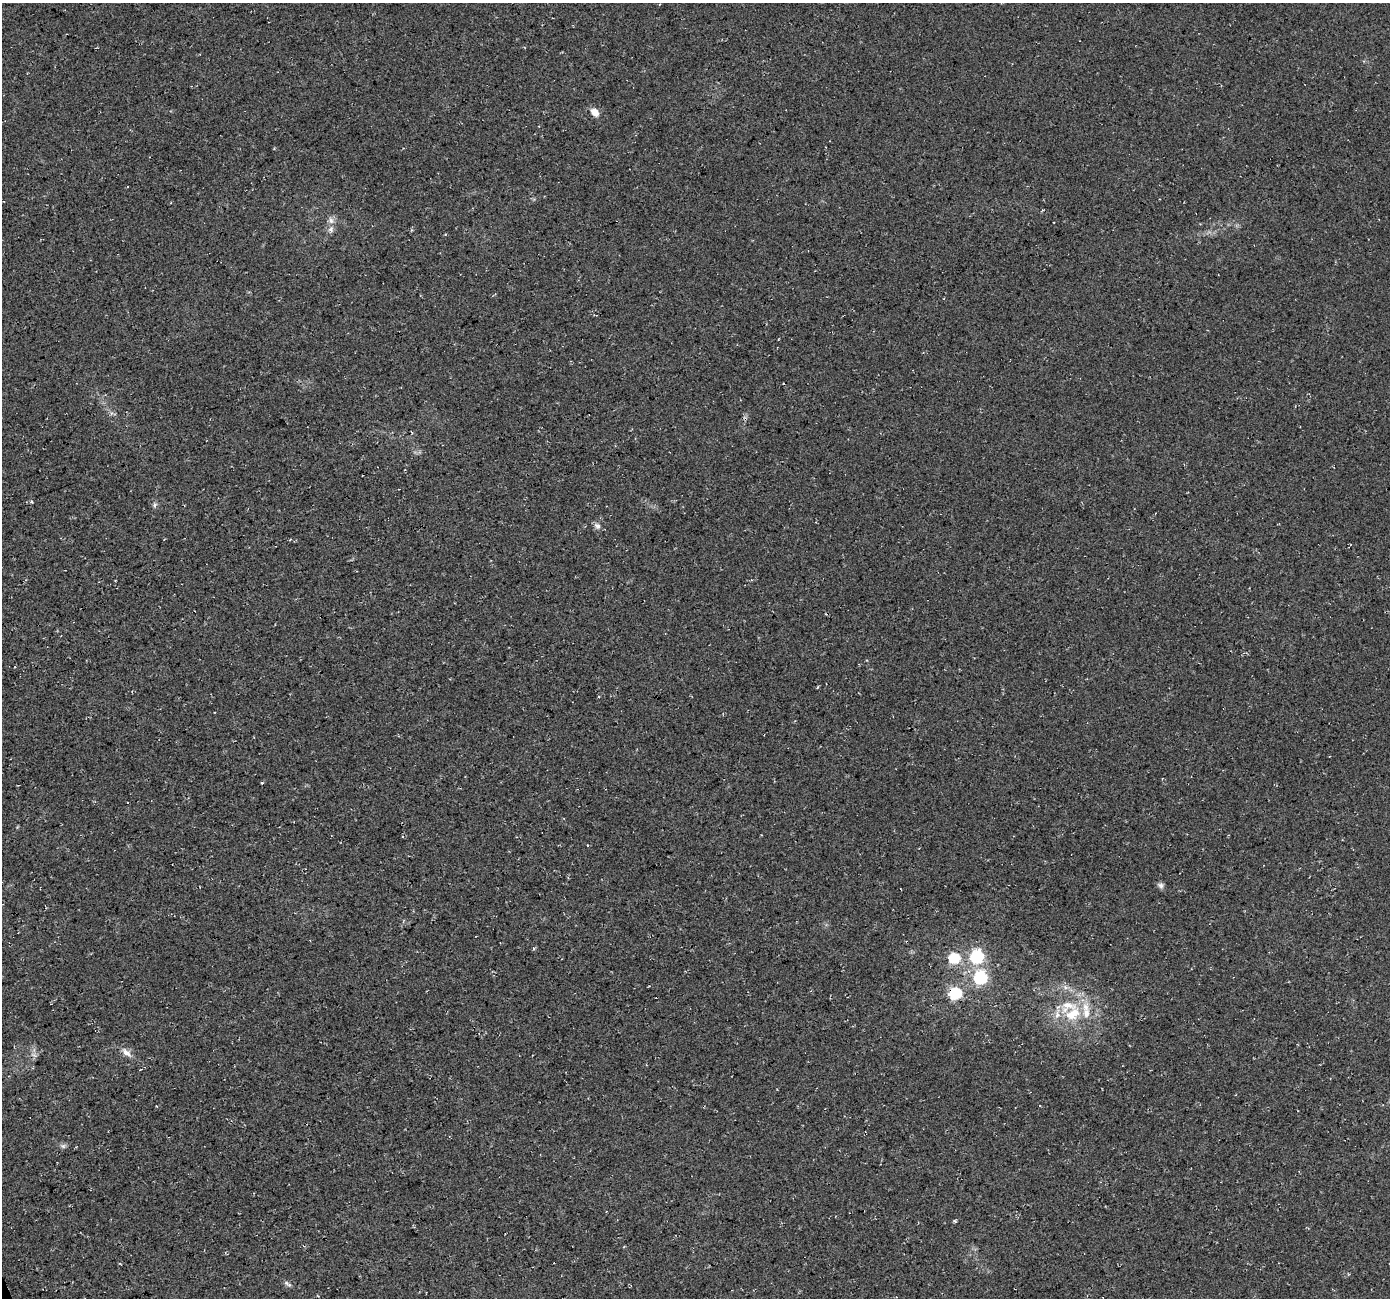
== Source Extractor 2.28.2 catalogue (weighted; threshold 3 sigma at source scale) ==
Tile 7 of 4 x 4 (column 3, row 2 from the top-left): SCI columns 2778-4165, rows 2728-4023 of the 5553 x 5399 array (HDU 1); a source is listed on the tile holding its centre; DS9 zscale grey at full resolution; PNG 1392 x 1300 px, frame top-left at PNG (2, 3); no overlay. Shown black and unused: <1% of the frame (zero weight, under 3 of 4 exposures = <1% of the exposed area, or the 3 px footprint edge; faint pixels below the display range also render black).
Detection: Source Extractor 2.28.2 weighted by HDU 2 'WHT'; one run over the whole footprint, this tile lists its part. Background 0.0328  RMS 0.0079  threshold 0.0356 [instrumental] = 3 sigma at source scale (4.5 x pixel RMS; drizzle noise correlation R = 1.50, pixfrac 1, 0.0396/0.0396 arcsec/px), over >= 5 px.
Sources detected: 20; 2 inside a brighter listed object's ellipse — not listed separately; the other 18 listed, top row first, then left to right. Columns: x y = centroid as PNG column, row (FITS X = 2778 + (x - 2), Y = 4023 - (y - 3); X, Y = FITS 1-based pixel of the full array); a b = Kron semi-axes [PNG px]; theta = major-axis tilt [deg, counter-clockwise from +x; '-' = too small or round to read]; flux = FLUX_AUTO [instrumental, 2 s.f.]
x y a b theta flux
595 112 12 8 -44 5.9
331 220 9 7 -63 3.1
331 229 7 7 - 3
154 505 7 4 89 1.5
597 526 9 7 -40 2.9
262 783 4 3 - 0.78
1161 885 8 7 - 2.3
977 957 6 6 - 120
954 958 6 6 - 53
980 978 6 6 - 120
1065 987 7 4 -72 2.1
955 993 6 6 - 84
1073 1014 31 21 5 35
126 1053 16 7 -42 5.3
34 1055 8 3 -31 1.6
63 1146 7 6 - 1.9
954 1221 6 4 -1 1
287 1283 12 4 -29 2.1
Overlapping masked pixels (flux is a lower limit): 1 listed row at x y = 955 993